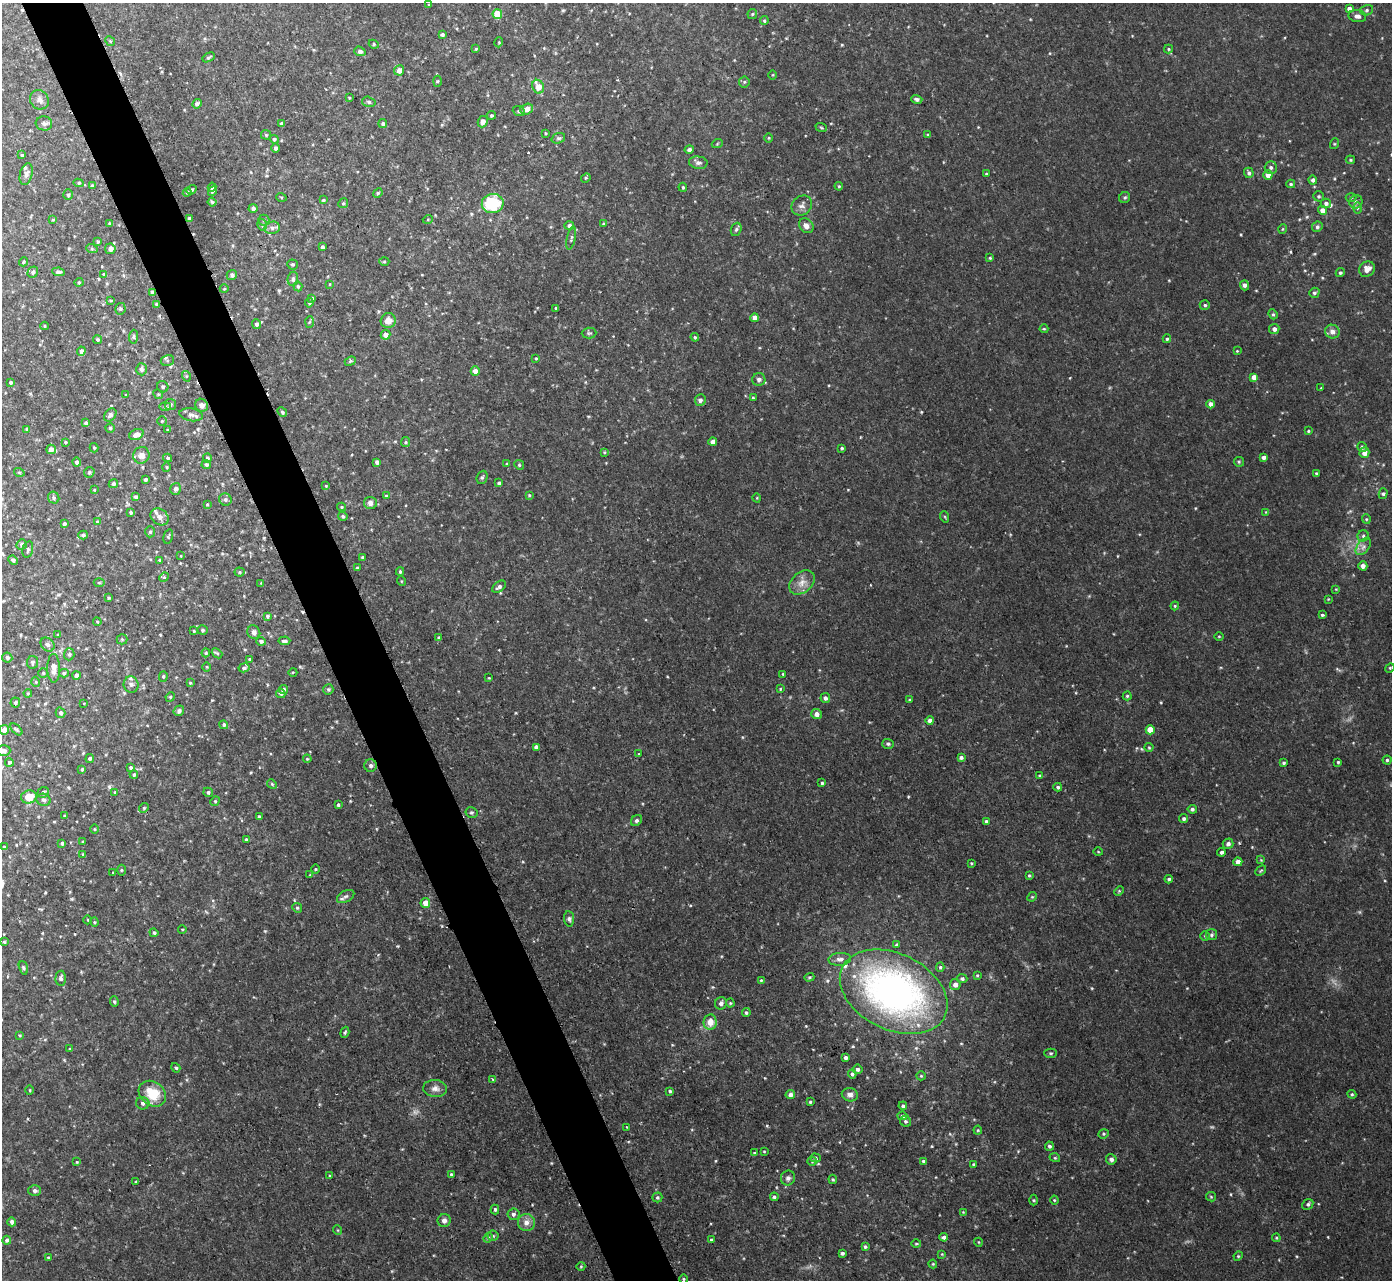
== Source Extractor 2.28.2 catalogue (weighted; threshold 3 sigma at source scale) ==
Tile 11 of 4 x 4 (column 3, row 3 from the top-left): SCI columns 2848-4237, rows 1433-2710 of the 5692 x 5724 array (HDU 1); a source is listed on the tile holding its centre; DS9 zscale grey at full resolution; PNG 1394 x 1282 px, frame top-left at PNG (2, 3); each listed source drawn as its Kron ellipse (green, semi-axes under 4 px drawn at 4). Shown black and unused: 4% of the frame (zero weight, under 2 of 3 exposures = <1% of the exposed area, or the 3 px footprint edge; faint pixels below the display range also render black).
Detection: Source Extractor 2.28.2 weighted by HDU 2 'WHT'; one run over the whole footprint, this tile lists its part. Background 0.0659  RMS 0.01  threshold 0.0456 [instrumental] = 3 sigma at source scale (4.5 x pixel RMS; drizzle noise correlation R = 1.50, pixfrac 1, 0.05/0.05 arcsec/px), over >= 5 px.
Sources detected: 453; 1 too faint to see at this stretch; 3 cosmic-ray / hot-pixel residue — neither listed nor drawn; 4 inside a brighter listed object's ellipse — not listed separately; the other 445 listed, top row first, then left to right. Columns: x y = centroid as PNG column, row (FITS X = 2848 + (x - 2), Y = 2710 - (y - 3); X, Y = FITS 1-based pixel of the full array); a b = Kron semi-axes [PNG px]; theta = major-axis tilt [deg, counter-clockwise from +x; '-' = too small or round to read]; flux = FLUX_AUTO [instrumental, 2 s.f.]
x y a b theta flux
429 5 3 3 - 0.8
1349 9 4 4 - 4.1
1367 10 7 5 16 1.9
497 14 5 5 - 26
752 14 5 5 - 1.1
1357 16 9 6 -10 3.7
764 21 4 3 - 1.3
442 35 4 3 - 1.9
110 41 5 4 - 1.2
499 42 5 3 - 0.91
374 44 5 4 - 1.4
476 49 4 3 - 1
1168 49 4 4 - 1.3
360 51 6 4 -21 2.7
209 57 6 3 30 1.4
399 70 5 5 - 5.9
772 75 5 3 - 0.88
437 81 5 3 - 1.2
744 82 5 5 - 1.6
538 87 7 5 -65 12
349 98 4 3 - 0.83
917 99 5 4 - 2.6
39 100 10 9 - 4.9
369 102 7 5 -15 1.9
197 104 5 4 - 2.8
527 109 6 5 - 6.3
519 111 6 5 - 1.7
492 115 4 4 - 1.5
483 122 6 5 - 4.9
44 123 8 7 - 3
383 123 4 4 - 1.8
282 124 4 4 - 2.2
821 127 6 3 -20 0.97
545 133 3 2 - 0.84
266 135 5 5 - 1.2
928 135 4 3 - 1.1
558 138 7 5 18 2
769 138 4 3 - 0.84
274 139 5 4 - 2
717 144 5 3 - 0.85
1334 144 5 3 - 0.94
276 148 5 4 - 2.6
689 149 5 4 - 2.6
22 155 4 3 - 1.4
1350 160 5 4 - 1.2
698 163 9 6 -7 3.1
1271 167 6 6 - 2.9
1249 173 5 5 - 2.1
26 174 11 6 75 3.5
986 174 4 3 - 0.95
1268 175 4 4 - 8.1
586 178 5 4 - 1.3
1313 180 4 4 - 2.8
79 183 5 4 - 1.5
1291 184 4 4 - 1.5
92 186 4 4 - 1.6
839 186 4 3 - 1.2
212 187 4 4 - 2.6
683 187 4 3 - 1.3
191 190 5 4 - 1.6
212 191 5 4 - 1.6
187 192 4 4 - 1.1
378 193 5 4 - 1.2
68 195 5 4 - 1.6
1319 196 5 5 - 1.5
281 197 5 3 - 0.94
1125 197 6 5 - 1.7
1351 197 5 3 - 0.98
323 200 3 3 - 1.1
212 202 4 4 - 1.3
1356 202 7 6 - 2.6
343 203 5 4 - 1.3
493 203 11 9 12 50
1326 203 5 5 - 2.6
802 206 11 9 40 4.6
253 208 4 4 - 2.7
1357 208 5 4 - 1.2
1322 210 4 4 - 6.4
189 219 3 3 - 2.3
428 219 5 3 - 0.98
53 220 4 3 - 0.8
264 220 5 5 - 1.8
110 224 3 3 - 1.7
604 224 4 3 - 1
262 225 6 4 -74 2
569 226 5 4 - 3.1
806 226 8 6 -48 4.8
1317 227 5 5 - 2.1
272 228 8 6 14 3.6
736 229 7 5 68 1.7
1283 229 5 3 - 0.78
571 238 12 3 78 1.9
98 242 4 4 - 1.5
322 247 4 3 - 1.9
92 249 6 4 -19 1.4
110 249 5 5 - 5.6
990 258 4 3 - 0.99
24 262 5 4 - 1.2
384 262 5 3 - 1.2
292 264 5 5 - 1.5
1367 269 8 7 - 6.9
33 272 6 5 - 2.6
58 272 6 4 -8 2.6
1340 273 5 4 - 1.6
104 274 4 3 - 1.6
232 275 5 5 - 2.2
293 279 7 5 82 2.7
79 282 4 4 - 1.1
330 284 4 3 - 0.78
1245 285 5 4 - 3
298 286 5 4 - 1.3
224 289 4 3 - 0.72
152 292 4 4 - 1.6
1314 293 5 5 - 2.1
311 298 3 3 - 1.6
111 300 4 3 - 0.83
309 303 5 4 - 1.6
156 304 3 3 - 1
1205 305 5 4 - 1.7
556 308 3 3 - 0.9
120 309 6 5 - 1.7
1273 314 5 4 - 1.4
755 318 4 4 - 7.6
388 321 7 7 - 8.4
309 322 6 4 86 1.3
256 324 5 4 - 2.7
44 326 4 3 - 0.77
1044 329 4 4 - 0.99
1274 329 5 5 - 4
1332 332 7 7 - 4.9
589 333 7 5 1 1.6
386 335 5 5 - 6.3
133 337 7 4 85 1.6
695 337 4 3 - 1
1167 339 4 4 - 1.4
97 340 4 4 - 1.5
81 351 4 4 - 3.1
1237 351 3 3 - 0.71
536 358 3 3 - 0.97
167 361 7 5 15 1.8
350 361 6 4 22 1.3
141 369 6 5 - 2.5
475 371 4 4 - 6
186 376 5 3 - 1.1
1254 377 4 4 - 6
759 380 6 6 - 3.6
10 382 4 3 - 1.6
163 387 6 5 - 1.9
1321 388 3 3 - 0.65
158 394 5 4 - 1.1
126 395 3 2 - 0.73
753 398 4 3 - 1
700 400 6 5 - 2.9
171 404 5 5 - 1.7
1211 404 4 4 - 5.9
201 405 7 6 - 4.2
165 406 6 4 2 1.3
282 412 5 4 - 1.4
110 415 7 5 47 3
191 415 12 6 -10 3.7
162 421 4 4 - 0.95
86 423 4 3 - 1.7
110 428 4 4 - 1.4
27 429 3 3 - 2.2
168 430 4 2 - 0.8
1308 431 4 3 - 1
136 434 7 5 24 5.7
65 442 4 3 - 1.3
406 442 5 4 - 1.3
713 442 4 4 - 4.4
1362 447 5 4 - 2.3
94 448 4 3 - 1.3
842 448 4 3 - 1.4
51 449 4 4 - 6
604 452 4 4 - 0.98
1364 452 5 5 - 5.7
141 455 8 8 - 5.8
1263 457 4 3 - 3.6
168 458 4 3 - 1.5
207 458 4 4 - 2.4
77 462 4 4 - 2.6
377 462 4 4 - 3.3
1239 462 5 4 - 1.3
206 464 4 4 - 2.1
507 464 4 3 - 1.1
519 465 5 4 - 1.3
167 467 5 3 - 1
19 472 5 3 - 0.86
89 472 6 5 - 1.4
1316 473 4 3 - 1.1
482 477 7 5 67 1.7
145 480 3 3 - 1.8
499 483 4 3 - 2.1
113 484 5 4 - 1.9
326 486 3 3 - 0.83
175 489 6 5 - 2.7
94 490 4 3 - 0.76
1383 494 5 4 - 1.8
529 495 4 3 - 0.96
386 496 4 3 - 1.4
136 497 4 3 - 2.7
54 498 6 5 - 2.1
757 498 4 3 - 0.71
225 499 6 6 - 2.5
370 503 6 6 - 4
207 504 3 3 - 0.98
342 507 4 4 - 1.2
131 512 3 3 - 1.5
1266 512 4 4 - 0.82
343 516 4 4 - 1.9
160 517 9 7 -35 6.1
945 517 6 3 -71 1.1
1366 519 4 4 - 1.1
97 521 4 3 - 0.99
64 524 4 4 - 2
150 532 5 5 - 1.7
83 535 5 4 - 2.1
168 536 7 4 74 1.5
1363 536 5 5 - 1.7
22 544 5 5 - 2.1
1363 547 10 6 52 3.7
28 549 8 5 76 2
181 556 4 2 - 0.7
362 557 3 3 - 1
13 560 5 4 - 2
159 560 4 3 - 1.3
1363 566 4 4 - 5
357 568 3 3 - 1.6
239 572 5 4 - 1.3
400 572 4 3 - 1.5
164 577 5 4 - 1.1
401 581 5 3 - 0.83
802 582 14 10 40 8.4
99 583 5 3 - 1.1
261 583 3 3 - 0.77
499 587 8 5 37 3.3
1336 589 3 3 - 0.73
108 598 3 2 - 1
1328 599 3 3 - 0.69
1175 606 4 4 - 1.1
1322 615 4 3 - 1.4
267 616 4 4 - 1.8
97 622 4 3 - 0.83
203 630 5 5 - 1.6
194 631 4 3 - 0.85
254 632 7 6 - 3.4
58 635 3 3 - 1.2
1219 636 5 3 - 0.82
438 638 4 4 - 1.4
122 639 5 5 - 1.4
261 641 5 4 - 2.3
284 641 6 3 5 2.7
48 645 8 6 -45 2.9
206 653 4 3 - 1.1
217 653 6 4 -41 1.5
69 654 6 5 - 1.8
7 658 5 5 - 2.6
249 659 3 3 - 1.1
32 662 6 5 - 2.4
207 667 5 3 - 0.91
54 668 14 6 -89 5.6
244 668 5 4 - 2.4
1390 668 5 4 - 1.2
293 672 4 3 - 0.9
43 673 5 5 - 1.4
64 673 4 4 - 1.5
783 674 3 3 - 0.88
76 675 4 4 - 3.2
163 676 5 4 - 1.4
489 678 4 2 - 0.64
36 682 5 3 - 0.97
190 683 4 3 - 0.99
131 685 8 7 - 3.4
283 689 4 4 - 2.2
328 689 5 5 - 1.6
780 689 4 3 - 0.88
28 693 4 4 - 1.1
281 694 5 4 - 1.9
1127 696 4 4 - 1.3
170 697 5 4 - 1
825 698 5 4 - 2.9
909 700 4 3 - 1.1
15 703 5 5 - 1.7
84 703 4 3 - 0.74
179 711 5 5 - 2.7
60 713 5 4 - 2.8
817 714 5 5 - 5
930 721 4 4 - 4.9
224 725 5 4 - 1.6
16 729 7 4 -44 1.5
4 730 5 5 - 6.8
1150 730 4 4 - 15
888 744 5 5 - 1.8
536 747 4 4 - 3.9
1149 747 4 4 - 1.1
4 751 7 5 -1 2.7
639 754 4 3 - 0.7
961 757 4 4 - 2.3
90 759 4 4 - 2.1
307 759 4 3 - 0.83
1387 760 4 4 - 1.5
9 762 4 4 - 1.5
1338 762 3 3 - 1.1
1284 763 3 3 - 1.5
371 766 6 6 - 2.9
130 768 4 4 - 1.7
82 769 4 3 - 1.6
134 775 4 4 - 1.8
1040 776 4 3 - 1.2
822 783 4 4 - 1.4
272 784 5 4 - 1.4
1058 787 4 4 - 2.1
115 792 4 3 - 0.96
208 792 5 4 - 1.7
43 793 6 5 - 2.2
29 797 8 6 15 13
43 800 7 6 - 2.6
215 801 5 4 - 1.3
338 805 3 3 - 1.6
144 808 5 4 - 1.4
1192 809 4 4 - 2.1
471 813 6 5 - 1.6
64 816 3 3 - 1.1
259 817 3 3 - 2
1184 819 4 4 - 2
636 821 6 5 - 2.2
986 822 4 4 - 2.9
94 829 4 3 - 0.88
246 840 3 3 - 1.8
83 842 4 3 - 1.6
62 843 4 3 - 1.7
1228 844 5 5 - 2.8
4 847 3 3 - 1.3
1098 852 5 3 - 0.82
1221 852 4 3 - 4.1
83 854 4 4 - 0.89
1261 860 4 4 - 0.92
1238 862 4 4 - 5.6
971 863 3 3 - 0.87
315 869 5 3 - 0.91
121 870 5 3 - 0.95
1261 871 6 3 44 1.1
113 872 4 2 - 0.67
310 875 4 4 - 0.84
1029 875 4 3 - 1.1
1169 879 4 4 - 2
1119 891 5 4 - 1.4
346 896 9 5 29 2.7
1032 897 5 4 - 1
425 903 5 4 - 8.6
297 908 5 4 - 1.4
569 919 8 5 -83 2.3
88 920 4 3 - 0.76
94 922 4 4 - 1.1
182 929 4 3 - 0.75
154 933 4 4 - 1.7
1211 935 5 5 - 1.8
1205 936 5 5 - 1.3
4 942 4 4 - 1.2
897 945 4 4 - 1.3
840 959 11 6 4 4.2
940 967 5 4 - 1.5
23 968 7 4 -71 1.6
977 975 4 3 - 0.95
809 977 5 4 - 1.3
61 978 7 5 86 2.6
962 979 5 4 - 2.1
761 980 4 3 - 0.95
955 985 5 5 - 4.9
894 992 57 38 -26 380
114 1002 5 4 - 1.6
721 1003 6 6 - 3.5
730 1003 4 4 - 1
746 1013 4 4 - 1.7
710 1022 7 6 - 11
345 1032 6 4 71 1.4
20 1035 4 4 - 0.94
70 1049 4 3 - 0.85
1051 1053 6 4 0 1.5
846 1058 4 3 - 2.7
176 1068 5 4 - 1.3
857 1069 5 5 - 2.9
852 1074 4 4 - 2.4
921 1076 5 4 - 1.2
492 1079 4 2 - 0.77
435 1088 12 8 -4 5.5
30 1090 5 3 - 0.97
670 1091 4 3 - 1.4
152 1094 15 11 -38 28
1352 1094 4 4 - 1.2
790 1095 5 4 - 3.9
850 1095 8 6 -12 4.4
810 1102 3 3 - 1.3
143 1103 7 6 - 3.2
903 1106 4 4 - 1.8
902 1116 5 4 - 2
905 1121 6 5 - 1.7
627 1127 3 3 - 0.63
978 1130 4 4 - 1.1
1104 1134 5 4 - 1.3
1049 1146 4 4 - 2
764 1151 4 2 - 0.71
754 1153 4 3 - 1
816 1158 5 4 - 1.5
1055 1158 5 3 - 0.91
1111 1159 5 5 - 3.1
812 1161 4 4 - 1.1
923 1161 4 3 - 1.5
77 1162 4 4 - 0.91
974 1165 4 4 - 1.5
451 1174 4 3 - 1.2
330 1176 3 2 - 0.86
788 1178 7 7 - 3
833 1179 5 3 - 1.2
136 1182 4 3 - 0.91
35 1191 6 5 - 3.1
657 1197 5 5 - 1.8
774 1197 4 4 - 1.6
1211 1197 5 4 - 1.1
1034 1200 5 3 - 1.1
1054 1200 4 4 - 0.99
1308 1204 6 5 - 2.1
495 1209 5 4 - 1.7
963 1212 3 3 - 0.71
513 1214 6 6 - 2.7
444 1220 6 6 - 3.8
12 1222 4 4 - 3.3
526 1222 8 8 - 6.5
337 1230 5 3 - 0.85
493 1236 5 5 - 1.6
944 1237 4 4 - 2.7
488 1238 5 4 - 1.3
1276 1238 4 4 - 1
7 1240 4 4 - 2.4
711 1240 3 3 - 1.5
978 1242 4 3 - 0.73
916 1244 5 3 - 1
865 1247 4 3 - 1.6
842 1253 3 3 - 1.9
942 1254 4 4 - 0.89
1238 1256 5 4 - 1
48 1258 4 3 - 1
933 1264 4 4 - 0.96
581 1266 4 3 - 0.76
684 1279 5 3 - 0.93